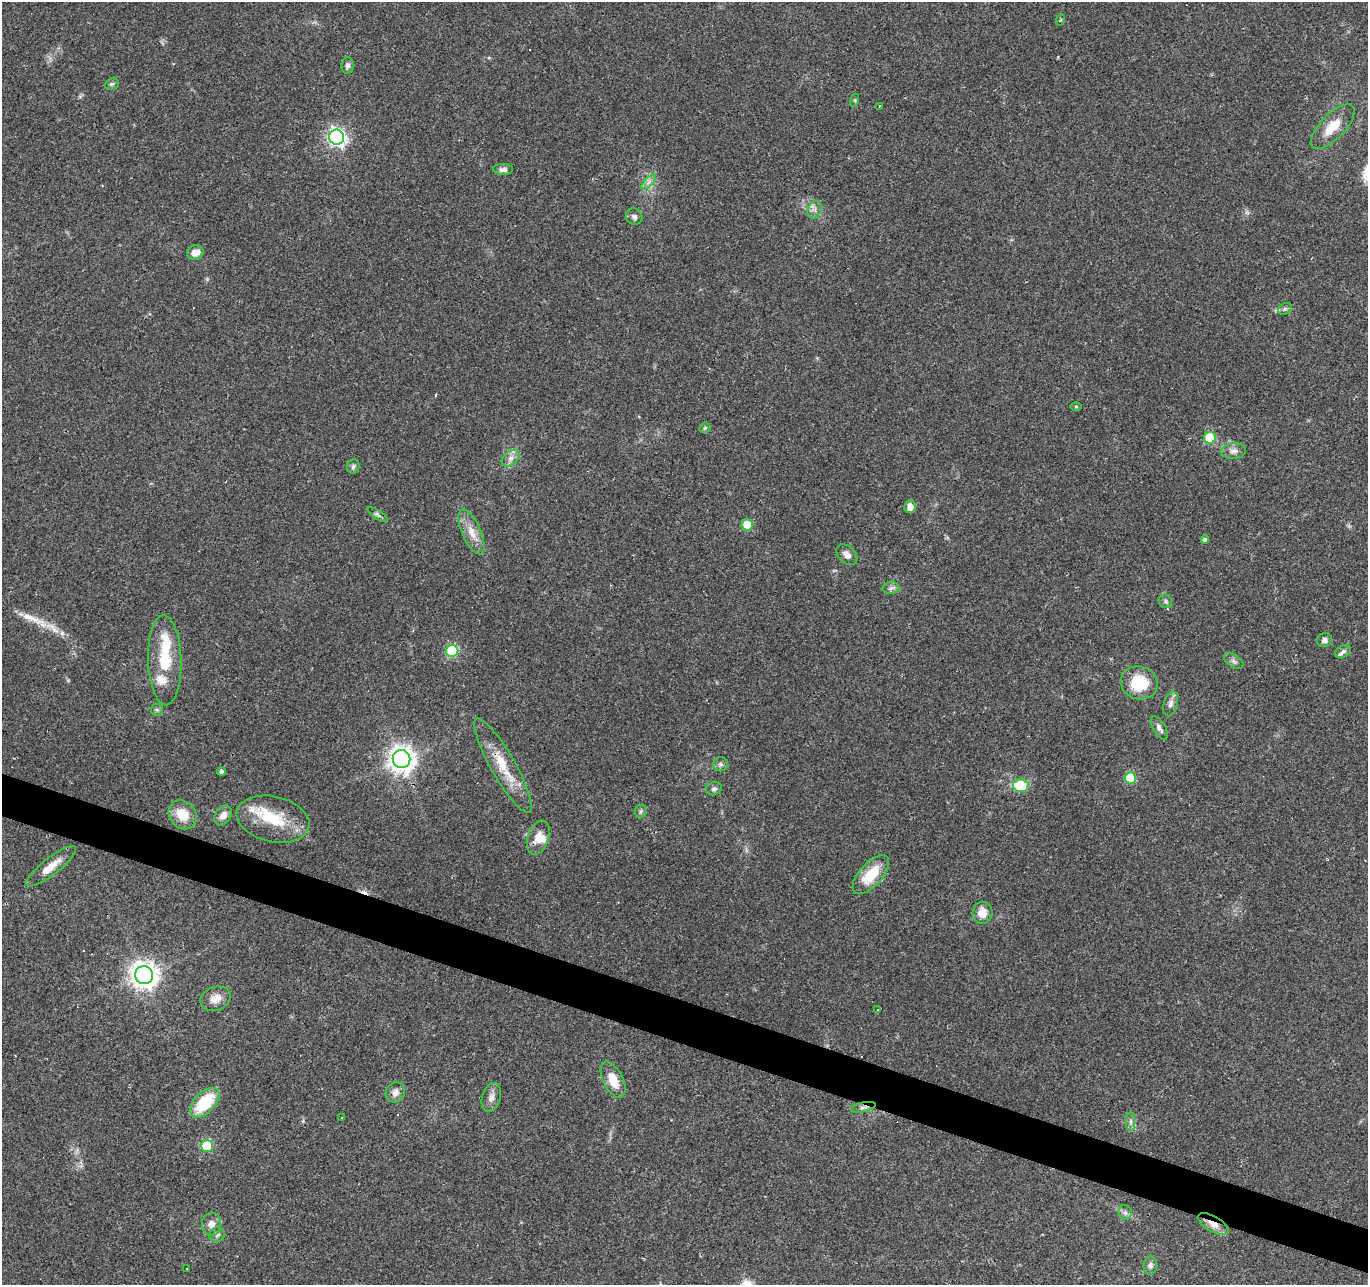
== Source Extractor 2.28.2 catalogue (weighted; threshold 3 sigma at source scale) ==
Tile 6 of 4 x 4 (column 2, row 2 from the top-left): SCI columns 1367-2732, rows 2775-4057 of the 5469 x 5613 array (HDU 1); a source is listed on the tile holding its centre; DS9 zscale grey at full resolution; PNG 1370 x 1287 px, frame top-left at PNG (2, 2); each listed source drawn as its Kron ellipse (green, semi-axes under 4 px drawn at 4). Shown black and unused: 3% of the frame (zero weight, under 2 of 3 exposures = <1% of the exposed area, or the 3 px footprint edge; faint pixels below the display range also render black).
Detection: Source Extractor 2.28.2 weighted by HDU 2 'WHT'; one run over the whole footprint, this tile lists its part. Background 0.0349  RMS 0.004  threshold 0.018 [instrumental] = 3 sigma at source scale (4.5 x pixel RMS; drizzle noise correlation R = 1.50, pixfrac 1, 0.0396/0.0396 arcsec/px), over >= 5 px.
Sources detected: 88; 1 inside a brighter object's white glare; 12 cosmic-ray / hot-pixel residue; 1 long thin detection or spike segment (spike, bleed or trail) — neither listed nor drawn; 6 inside a brighter listed object's ellipse — not listed separately; the other 68 listed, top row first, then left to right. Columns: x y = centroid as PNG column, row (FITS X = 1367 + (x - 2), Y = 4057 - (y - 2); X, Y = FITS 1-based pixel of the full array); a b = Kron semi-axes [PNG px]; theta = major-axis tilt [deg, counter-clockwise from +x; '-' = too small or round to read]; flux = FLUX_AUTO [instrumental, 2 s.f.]
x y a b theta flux
1060 20 6 3 70 0.4
348 65 8 6 88 1.2
112 84 7 5 21 0.76
855 100 6 4 73 0.47
879 106 3 2 - 0.42
1333 127 29 12 46 8.3
337 137 8 7 - 130
503 169 10 5 0 1.7
649 182 9 3 45 1.2
815 210 9 6 66 1.6
634 217 8 7 - 1.5
195 252 8 7 - 4
1285 309 7 5 30 0.9
1076 406 6 4 -1 0.43
705 428 6 5 - 0.66
1210 438 6 6 - 20
1234 451 12 8 4 2.1
510 458 10 7 41 2
353 466 7 6 - 1
910 507 6 6 - 3.1
378 515 11 4 -34 0.95
747 525 5 5 - 12
471 532 24 9 -66 5.5
1205 539 4 4 - 1
847 555 12 8 -44 2.5
891 588 8 6 1 1.2
1165 601 7 6 - 0.98
1325 640 7 7 - 1.4
452 651 6 6 - 32
1343 651 8 6 27 1.1
165 660 45 16 -88 16
1234 661 11 6 -34 1.4
1139 683 19 16 -17 15
1170 704 13 7 74 1.8
157 710 6 5 - 0.81
1159 728 13 6 -60 1.7
402 759 9 9 - 390
720 764 7 7 - 1.2
503 766 54 12 -60 13
221 771 4 4 - 1.2
1130 778 5 5 - 18
1021 786 8 6 0 19
714 789 8 6 14 1.2
641 811 6 5 - 0.79
183 815 15 13 -50 8.5
223 815 11 7 57 3.1
273 819 37 22 -13 17
538 838 17 10 71 5.1
51 866 31 8 38 6
871 875 24 11 48 13
982 913 11 10 - 4.8
144 975 9 9 - 390
216 999 15 12 20 4.3
877 1009 3 2 - 0.5
613 1080 19 10 -64 7
395 1092 10 9 - 2.3
491 1097 15 9 73 2.6
205 1103 18 10 46 18
863 1107 13 5 12 1.6
341 1117 3 3 - 0.61
1130 1121 9 4 -90 1.3
207 1146 6 6 - 22
1125 1213 7 6 - 1.3
212 1224 11 9 85 3.2
1213 1224 17 7 -30 4.4
217 1235 8 7 - 1.2
1150 1266 9 7 87 1.6
186 1268 3 2 - 0.29
Overlapping masked pixels (flux is a lower limit): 3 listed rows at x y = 503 766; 863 1107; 1213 1224